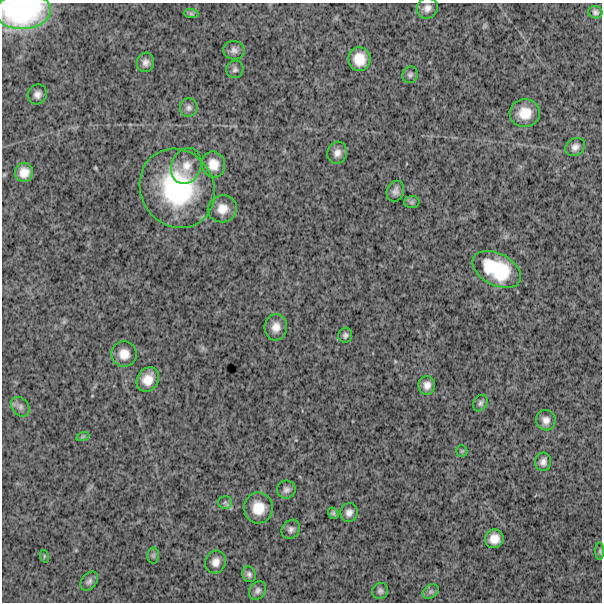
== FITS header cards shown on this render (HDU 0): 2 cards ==
NAXIS1  =                  600
NAXIS2  =                  600

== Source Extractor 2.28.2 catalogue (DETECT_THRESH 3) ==
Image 600 x 600 px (HDU 0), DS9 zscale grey, 1 PNG px = 1 image px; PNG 604 x 604 px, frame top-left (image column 1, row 600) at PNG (2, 3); each listed source drawn as its Kron ellipse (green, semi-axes under 4 px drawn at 4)
Background 1720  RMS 260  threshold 786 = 3 sigma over >= 5 px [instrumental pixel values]
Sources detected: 49; all 49 listed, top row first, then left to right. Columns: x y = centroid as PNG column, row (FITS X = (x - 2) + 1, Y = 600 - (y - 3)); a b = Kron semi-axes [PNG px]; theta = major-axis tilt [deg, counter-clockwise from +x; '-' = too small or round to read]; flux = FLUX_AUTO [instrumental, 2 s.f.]
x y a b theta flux
427 8 11 10 - 1.1e+05
23 11 28 18 4 8.2e+05
595 12 7 6 - 5.0e+04
191 14 7 4 -2 3.5e+04
234 50 11 9 -7 8.7e+04
359 59 12 11 - 2.9e+05
146 62 10 8 76 8.9e+04
235 69 9 8 - 5.7e+04
410 75 8 8 - 5.4e+04
37 94 10 9 - 9.9e+04
189 108 9 8 - 7.2e+04
525 113 15 14 - 3.3e+05
575 147 10 8 35 9.0e+04
337 153 11 9 72 1.2e+05
213 164 13 11 -70 2.4e+05
186 166 18 14 68 2.4e+05
24 172 9 9 - 1.9e+05
177 188 41 36 -60 2.3e+06
395 191 10 8 70 8.3e+04
412 202 7 6 - 3.8e+04
222 209 14 13 - 2.2e+05
497 269 26 16 -27 9.3e+05
276 327 13 11 84 1.7e+05
345 335 7 7 - 5.0e+04
124 354 13 12 - 2.0e+05
148 379 13 10 58 2.4e+05
427 385 9 8 - 1.1e+05
480 403 9 6 57 5.0e+04
20 407 11 8 -51 8.0e+04
546 420 10 9 - 1.1e+05
83 436 6 4 19 2.6e+04
462 451 6 5 - 2.9e+04
543 462 9 8 - 9.0e+04
286 490 9 9 - 7.2e+04
225 502 7 6 - 4.4e+04
258 508 15 14 - 3.4e+05
349 512 9 8 - 9.4e+04
333 513 6 4 -54 3.8e+04
291 529 10 8 51 7.3e+04
494 539 9 9 - 1.9e+05
600 551 9 3 90 2.7e+04
44 556 6 4 -72 1.8e+04
153 556 8 6 -89 3.4e+04
216 562 11 10 - 1.3e+05
249 574 8 6 -71 5.3e+04
89 581 10 7 53 6.3e+04
258 590 10 7 52 6.5e+04
380 591 8 7 - 5.4e+04
431 592 9 6 34 5.3e+04
At the frame edge (FLAGS 8, measured only in part): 1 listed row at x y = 23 11